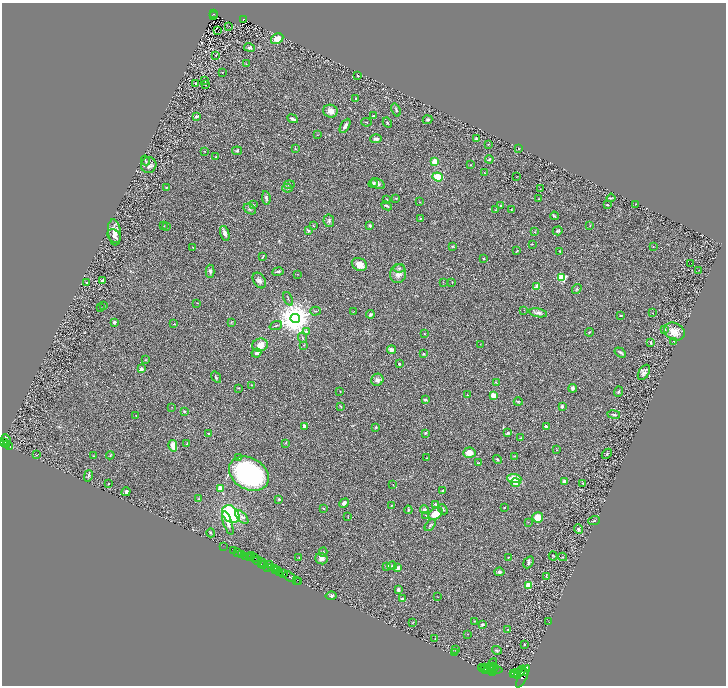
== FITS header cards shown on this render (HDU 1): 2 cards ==
NAXIS1  =                 1448
NAXIS2  =                 1367

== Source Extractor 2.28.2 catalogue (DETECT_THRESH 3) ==
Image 1448 x 1367 px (HDU 1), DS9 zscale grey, zoomed out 1/2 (1 PNG px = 2 x 2 image px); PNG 728 x 688 px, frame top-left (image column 1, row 1366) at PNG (2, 3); each listed source drawn as its Kron ellipse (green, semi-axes under 4 px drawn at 4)
Background 0.593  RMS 0.03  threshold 0.0907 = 3 sigma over >= 5 px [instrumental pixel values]
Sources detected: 310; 35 cannot appear on this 1/2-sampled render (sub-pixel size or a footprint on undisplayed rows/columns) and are neither listed nor drawn; the other 275 listed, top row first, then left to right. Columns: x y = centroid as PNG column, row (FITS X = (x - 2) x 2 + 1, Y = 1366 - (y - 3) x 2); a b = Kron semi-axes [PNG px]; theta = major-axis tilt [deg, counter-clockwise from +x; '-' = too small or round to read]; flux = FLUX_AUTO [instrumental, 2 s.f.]
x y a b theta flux
213 14 4 2 - 39
213 16 2 1 - 2.3
244 19 3 2 - 52
228 26 2 1 - 1.3
218 31 2 1 - 34
277 39 6 5 - 51
249 48 6 4 -12 9.5
215 55 3 2 - 2.7
246 64 3 2 - 2.1
222 72 3 2 - 2.7
357 76 3 2 - 2.3
205 81 2 2 - 4.2
196 83 4 4 - 5.7
206 85 2 2 - 2.7
356 98 3 2 - 5.2
396 110 7 3 -70 8.3
330 111 7 6 - 40
373 116 2 2 - 6.3
196 117 4 2 - 11
293 119 6 2 -26 17
427 120 5 3 - 6.5
366 122 5 1 - 3.4
387 123 5 3 - 5
345 126 8 3 61 22
317 135 2 2 - 1.7
376 139 6 3 1 18
476 139 3 3 - 11
488 144 2 2 - 3.9
295 149 3 2 - 2.4
518 149 2 2 - 2
205 151 2 2 - 2.4
237 151 5 4 - 8
216 157 3 2 - 2.9
489 159 4 3 - 11
145 160 5 2 - 4.2
435 161 3 3 - 89
149 165 8 7 - 26
470 165 2 2 - 2.4
484 172 3 2 - 2.2
438 177 5 4 - 120
516 177 2 2 - 2.3
373 184 4 4 - 16
378 184 7 5 -29 19
289 185 5 3 - 6
166 187 3 2 - 3.4
287 188 5 3 - 8.2
540 189 2 1 - 1.9
266 198 7 3 -81 12
396 198 3 3 - 4.3
611 198 4 2 - 4.8
387 199 4 2 - 3.6
538 199 2 2 - 2.6
420 202 2 2 - 2.3
636 204 2 1 - 1.5
253 205 4 3 - 4.7
501 205 3 3 - 5.3
607 205 4 2 - 4.5
386 206 6 2 -25 9.2
250 209 7 4 -33 12
495 210 3 2 - 3.6
511 210 3 2 - 3.2
554 216 4 2 - 6.5
420 219 3 3 - 4.8
329 221 6 5 - 12
370 225 2 2 - 36
590 225 4 2 - 3.5
164 226 2 1 - 1.9
313 226 2 2 - 2.1
166 227 2 2 - 2.9
308 230 3 3 - 8.4
558 231 5 3 - 8.7
114 232 13 6 -83 47
534 232 3 2 - 2.9
225 233 8 4 -73 20
114 236 7 5 -45 22
532 244 2 2 - 3.3
452 246 4 3 - 4.4
653 246 2 2 - 2
193 248 2 1 - 3.3
517 251 3 2 - 5
560 251 4 3 - 3.7
263 257 4 2 - 4.7
484 258 2 2 - 6.1
691 263 2 1 - 32
359 264 8 6 -27 58
399 268 6 3 5 8.7
699 270 2 1 - 1.6
210 271 7 4 -90 13
278 271 6 3 9 12
297 274 3 2 - 2.1
398 274 9 8 - 32
562 278 3 3 - 480
259 280 8 5 -57 24
102 281 3 2 - 25
443 282 2 2 - 1.5
452 282 2 2 - 3.2
86 283 2 2 - 8.3
537 286 2 2 - 85
577 289 5 3 - 6.1
288 299 7 2 -66 5.5
197 303 3 2 - 2.4
104 306 2 2 - 2.5
101 308 2 1 - 1.6
524 310 2 2 - 2.1
315 311 5 2 - 6
353 312 2 2 - 2.7
538 313 9 4 -10 20
653 313 2 1 - 5
370 314 4 4 - 10
621 316 3 2 - 3.3
295 318 4 4 - 15000
114 322 2 2 - 47
231 322 3 2 - 2.9
174 324 2 1 - 3
276 325 6 2 22 6.6
665 330 2 1 - 1.7
674 331 10 8 -29 70
306 332 4 3 - 7.7
589 332 4 2 - 4.5
424 334 2 2 - 5.2
302 338 5 2 - 5.1
673 341 2 2 - 1.8
651 343 4 3 - 7.4
480 344 3 2 - 1.9
260 345 8 6 19 60
303 345 3 3 - 3.5
391 350 4 4 - 22
620 352 6 3 -33 11
256 353 5 4 - 20
424 354 4 3 - 7
145 360 3 3 - 3.3
399 364 2 2 - 7.3
141 369 2 2 - 71
644 372 8 5 58 25
216 377 6 3 -55 8.3
377 380 6 6 - 19
496 382 4 2 - 3.5
252 385 3 3 - 3.9
238 388 3 2 - 3.3
573 388 4 3 - 14
340 391 2 1 - 1.8
618 392 5 3 - 7.7
467 395 2 2 - 3
493 395 4 4 - 52
425 400 4 3 - 8.3
518 402 4 2 - 3.9
340 406 4 1 - 2.1
562 406 4 3 - 13
172 407 2 1 - 1.5
184 411 3 3 - 5.7
614 414 6 2 -9 8.2
136 416 2 2 - 2.1
304 426 3 2 - 29
546 426 3 2 - 12
376 427 4 3 - 6.6
425 433 3 3 - 9.7
508 433 4 4 - 9.6
209 434 2 2 - 4.5
520 438 3 2 - 4.8
6 440 5 3 - 570
3 442 4 2 - 1100
285 443 3 2 - 3.4
7 444 3 2 - 340
187 444 3 3 - 4.5
9 446 3 2 - 200
173 446 6 4 -78 52
557 450 3 2 - 2.8
469 453 6 5 - 52
607 454 6 2 44 5
36 455 3 3 - 2.8
110 455 4 2 - 4.8
94 456 3 2 - 2.7
514 456 3 2 - 2
239 458 3 3 - 5.5
427 458 2 2 - 2.9
498 459 5 3 - 6.9
478 463 3 2 - 3.6
249 474 21 15 -29 850
88 476 6 3 77 6.8
514 479 7 4 -5 94
564 481 2 2 - 73
108 483 2 2 - 2.2
516 483 4 4 - 47
583 484 3 2 - 2.8
393 485 2 1 - 1.6
220 489 3 3 - 79
443 490 3 2 - 7.5
126 492 4 4 - 10
199 499 3 3 - 4.3
279 499 3 3 - 4.6
344 503 5 4 - 26
435 504 4 3 - 6.4
391 506 4 2 - 3.2
504 507 2 1 - 3.2
323 508 2 2 - 3.6
443 509 5 4 - 8
408 510 4 2 - 8.4
424 510 5 4 - 15
231 514 10 7 -47 560
435 514 8 5 39 110
426 515 2 2 - 2.2
242 517 8 4 -47 22
348 517 3 1 - 2.2
538 517 5 5 - 82
594 521 6 3 19 6.6
528 522 2 2 - 2.1
228 523 12 4 -71 44
430 525 7 3 49 7.3
578 529 4 3 - 12
211 533 4 3 - 8.2
224 547 4 1 - 24
233 551 3 1 - 92
323 552 4 3 - 5.8
238 553 2 1 - 150
242 555 2 2 - 930
245 556 3 2 - 110
251 556 2 1 - 16
553 556 4 3 - 5
299 557 2 2 - 3.6
508 557 3 2 - 4.2
563 557 4 2 - 4.4
250 558 2 1 - 86
254 558 4 2 - 480
322 559 6 5 - 25
257 561 4 1 - 850
263 562 3 2 - 400
529 562 6 4 59 12
261 564 4 1 - 220
264 564 2 2 - 200
269 564 2 2 - 730
387 566 2 2 - 20
392 566 5 4 - 8.4
268 567 3 1 - 270
271 567 2 1 - 330
274 568 3 2 - 950
398 568 4 3 - 27
276 570 2 1 - 270
278 570 2 2 - 570
279 572 4 1 - 58
499 572 5 3 - 14
284 574 3 2 - 830
546 576 3 2 - 2.7
289 577 6 2 -39 590
297 580 2 1 - 40
298 582 2 1 - 37
528 585 3 3 - 300
398 590 4 3 - 19
331 596 5 4 - 11
438 597 2 1 - 1.5
402 599 3 2 - 10
475 621 3 2 - 2.7
413 622 3 2 - 2.3
549 622 2 1 - 1.5
482 624 3 3 - 13
508 629 3 2 - 3.2
467 634 2 1 - 1.3
435 639 2 2 - 2.8
524 644 2 2 - 5.4
455 649 2 1 - 1.6
497 650 5 3 - 8.6
455 652 4 3 - 4.9
490 666 8 2 54 3800
485 667 3 2 - 2700
492 667 4 2 - 1700
494 667 3 2 - 1300
483 668 5 2 - 3600
485 669 5 3 - 5200
493 670 9 3 0 2800
492 672 3 3 - 2200
520 672 7 3 48 5300
523 672 4 1 - 2100
513 673 3 2 - 3600
516 674 4 3 - 5400
518 676 3 2 - 1800
523 676 12 3 63 5600
At the frame edge (FLAGS 8, measured only in part): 1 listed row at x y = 3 442
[35 sub-pixel or undisplayed-footprint detections neither listed nor drawn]